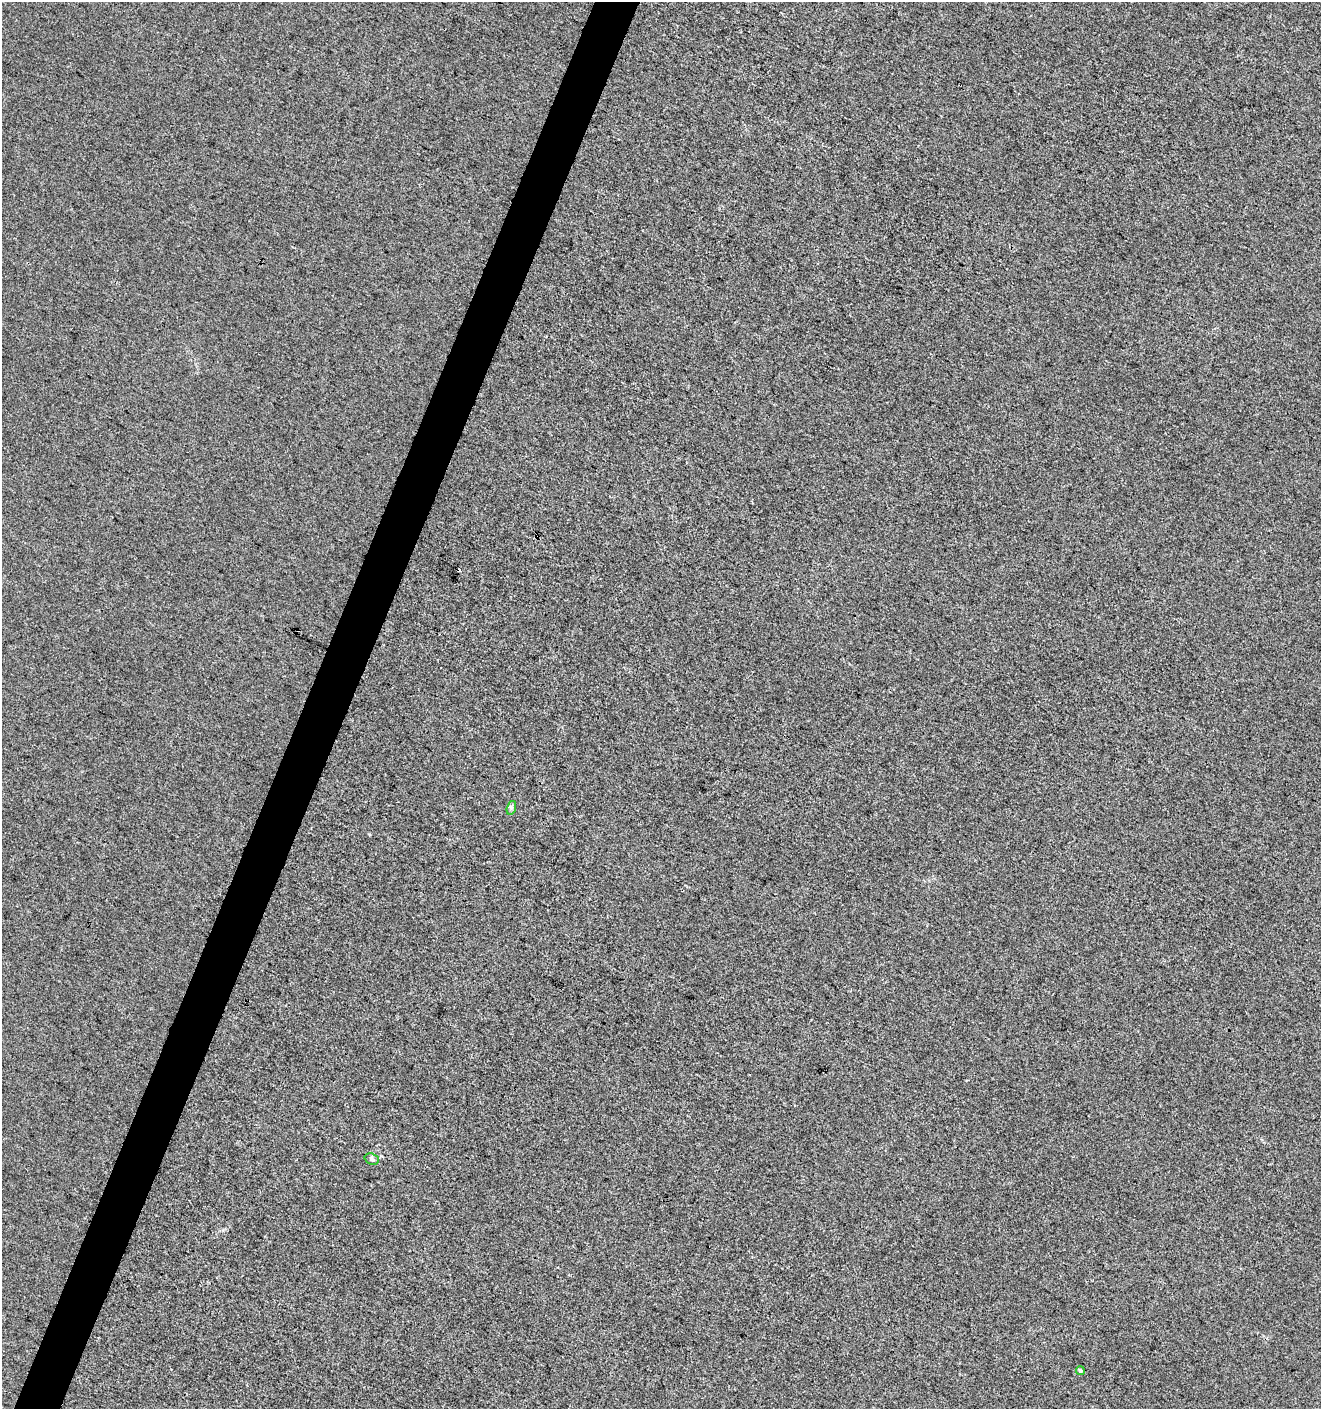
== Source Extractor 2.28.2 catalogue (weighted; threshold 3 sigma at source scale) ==
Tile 7 of 4 x 4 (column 3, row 2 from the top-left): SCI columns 2847-4165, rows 2828-4234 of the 5763 x 5641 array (HDU 1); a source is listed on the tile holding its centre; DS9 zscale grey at full resolution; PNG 1323 x 1411 px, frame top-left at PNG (2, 2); each listed source drawn as its Kron ellipse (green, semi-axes under 4 px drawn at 4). Shown black and unused: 3% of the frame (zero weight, under 3 of 4 exposures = <1% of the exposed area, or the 3 px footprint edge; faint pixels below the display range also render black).
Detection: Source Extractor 2.28.2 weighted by HDU 2 'WHT'; one run over the whole footprint, this tile lists its part. Background -6.19e-04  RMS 0.0043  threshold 0.0192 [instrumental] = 3 sigma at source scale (4.5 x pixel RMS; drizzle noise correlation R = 1.50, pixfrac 1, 0.0396/0.0396 arcsec/px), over >= 5 px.
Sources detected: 4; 1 cosmic-ray / hot-pixel residue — neither listed nor drawn; the other 3 listed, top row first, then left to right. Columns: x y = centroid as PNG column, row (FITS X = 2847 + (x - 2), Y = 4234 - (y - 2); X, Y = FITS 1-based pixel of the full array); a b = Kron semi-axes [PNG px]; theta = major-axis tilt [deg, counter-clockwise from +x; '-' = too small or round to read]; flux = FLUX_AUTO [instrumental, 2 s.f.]
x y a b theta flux
511 808 7 4 72 0.83
372 1159 7 5 -19 0.96
1080 1370 4 4 - 0.78